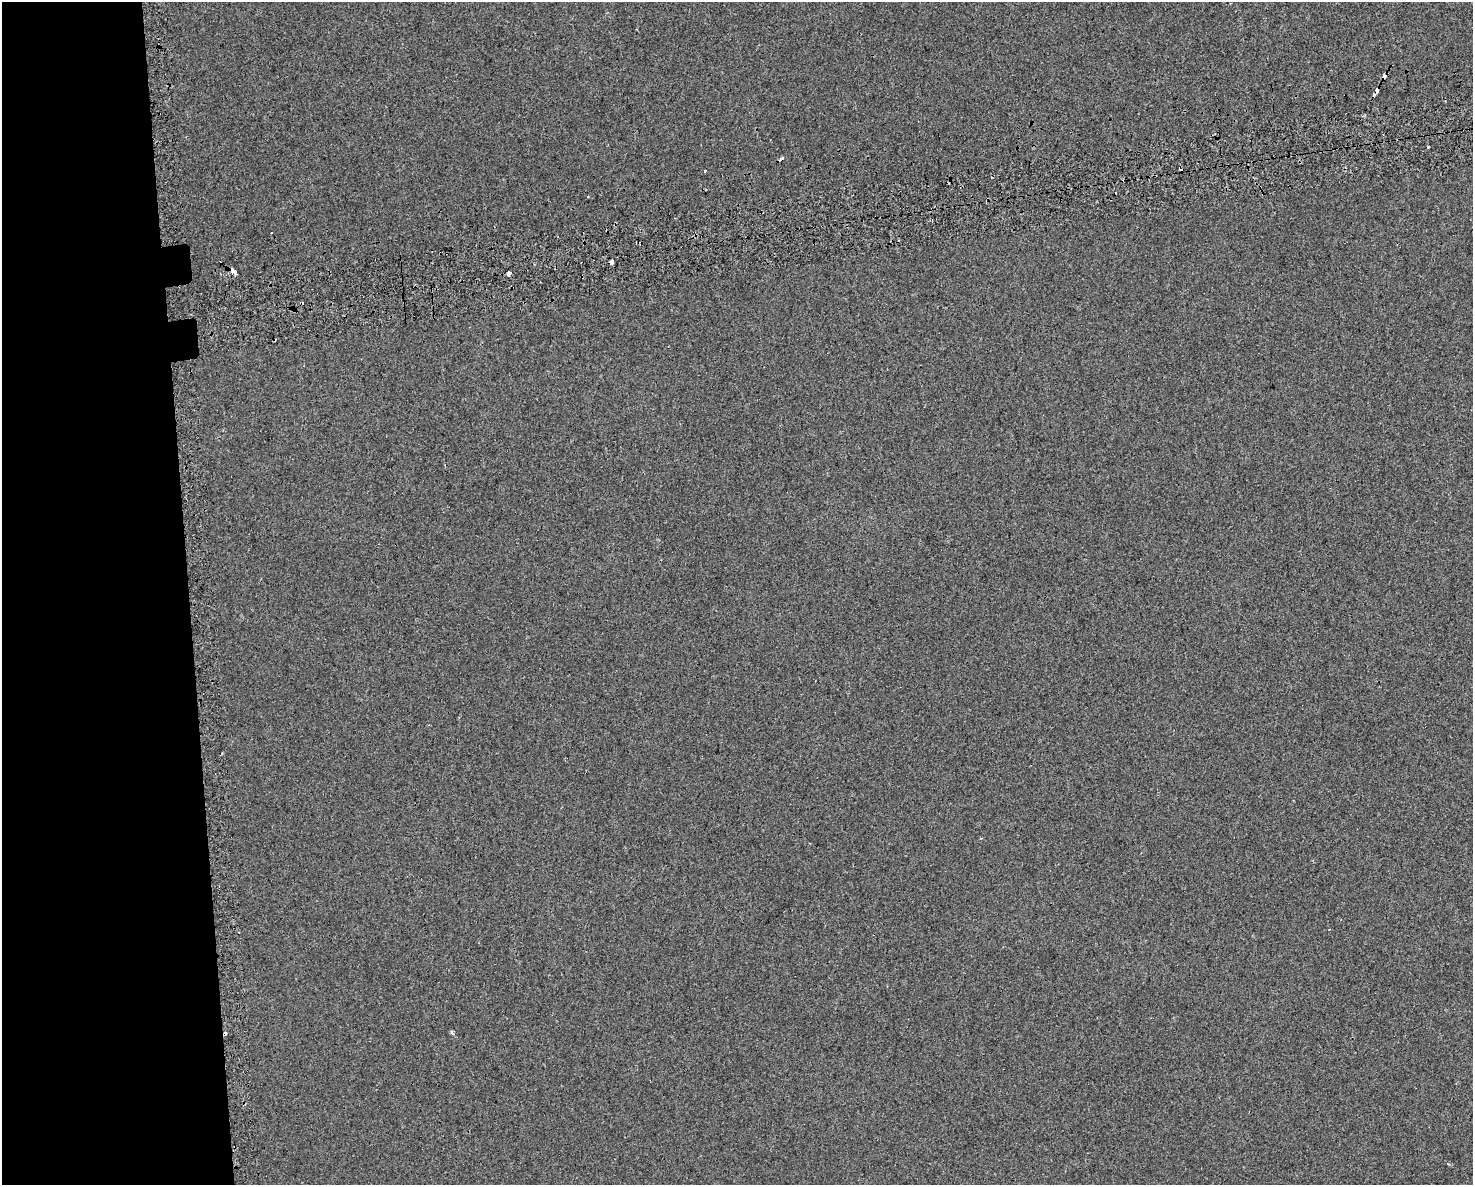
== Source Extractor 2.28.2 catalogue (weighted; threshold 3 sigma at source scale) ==
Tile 7 of 3 x 4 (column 1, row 3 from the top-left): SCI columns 94-1564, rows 1223-2405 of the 4556 x 4811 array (HDU 1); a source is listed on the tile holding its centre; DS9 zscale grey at full resolution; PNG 1475 x 1187 px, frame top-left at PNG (2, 2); no overlay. Shown black and unused: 13% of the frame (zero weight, under 2 of 3 exposures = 3% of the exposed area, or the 3 px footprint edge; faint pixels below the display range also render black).
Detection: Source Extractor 2.28.2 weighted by HDU 2 'WHT'; one run over the whole footprint, this tile lists its part. Background 0.00878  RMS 0.0068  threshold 0.0306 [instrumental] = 3 sigma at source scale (4.5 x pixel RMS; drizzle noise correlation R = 1.50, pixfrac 1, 0.0396/0.0396 arcsec/px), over >= 5 px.
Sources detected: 16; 6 cosmic-ray / hot-pixel residue — not listed; the other 10 listed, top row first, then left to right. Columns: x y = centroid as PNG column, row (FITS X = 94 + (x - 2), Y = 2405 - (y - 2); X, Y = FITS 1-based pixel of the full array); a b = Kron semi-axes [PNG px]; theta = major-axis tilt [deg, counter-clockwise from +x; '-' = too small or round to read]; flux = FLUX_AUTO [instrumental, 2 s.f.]
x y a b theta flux
1384 76 4 3 - 6
1376 90 4 3 - 6.7
1428 147 3 2 - 0.8
705 171 3 3 - 3.8
271 233 2 2 - 0.51
612 262 4 3 - 19
234 271 5 3 - 330
508 274 4 4 - 31
451 1032 6 4 -69 0.94
225 1033 3 3 - 5
Overlapping masked pixels (flux is a lower limit): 5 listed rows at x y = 1384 76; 1376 90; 612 262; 234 271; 225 1033